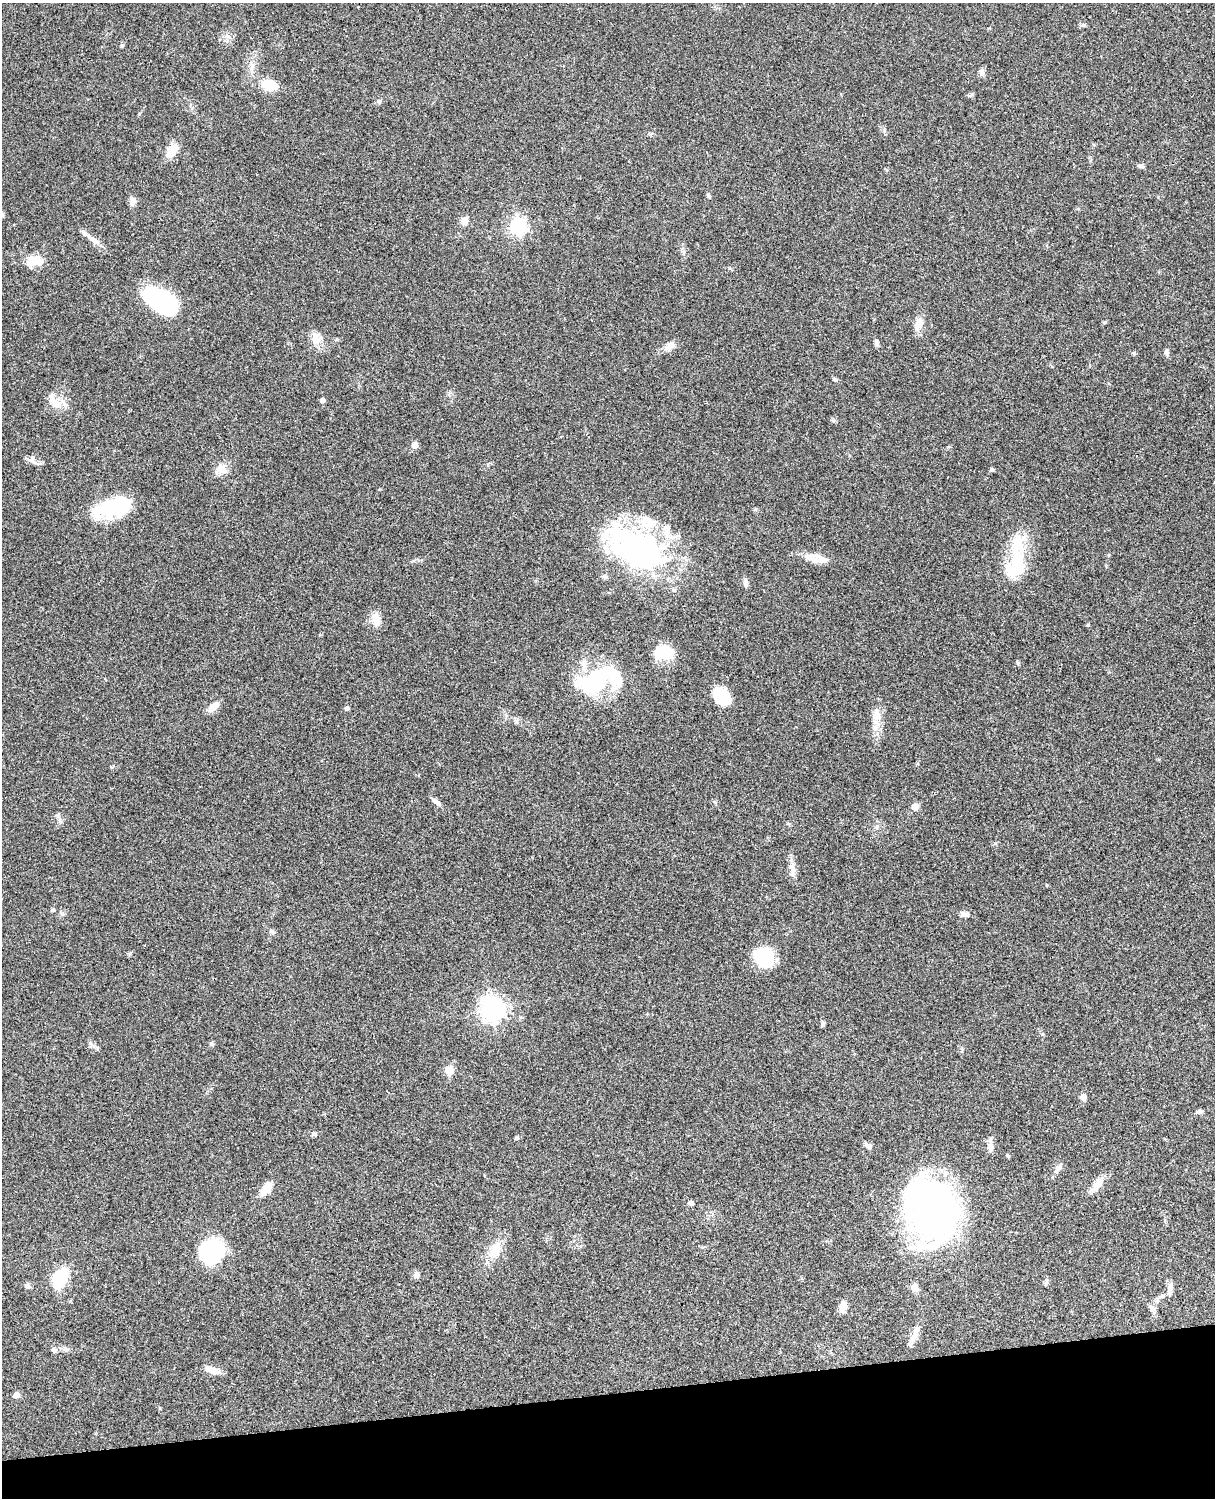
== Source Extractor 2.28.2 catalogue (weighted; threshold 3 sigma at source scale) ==
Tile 10 of 4 x 3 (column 2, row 3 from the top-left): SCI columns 1333-2545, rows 277-1772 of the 5089 x 4927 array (HDU 1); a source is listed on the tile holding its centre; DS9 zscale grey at full resolution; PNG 1217 x 1500 px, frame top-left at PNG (2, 3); no overlay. Shown black and unused: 7% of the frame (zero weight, under 3 of 4 exposures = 6% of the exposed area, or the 3 px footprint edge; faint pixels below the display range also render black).
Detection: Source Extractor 2.28.2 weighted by HDU 2 'WHT'; one run over the whole footprint, this tile lists its part. Background 0.0961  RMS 0.0063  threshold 0.0281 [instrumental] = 3 sigma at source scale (4.5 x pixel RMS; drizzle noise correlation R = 1.50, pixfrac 1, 0.05/0.05 arcsec/px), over >= 5 px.
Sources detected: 101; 7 inside a brighter object's white glare — not listed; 8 inside a brighter listed object's ellipse — not listed separately; the other 86 listed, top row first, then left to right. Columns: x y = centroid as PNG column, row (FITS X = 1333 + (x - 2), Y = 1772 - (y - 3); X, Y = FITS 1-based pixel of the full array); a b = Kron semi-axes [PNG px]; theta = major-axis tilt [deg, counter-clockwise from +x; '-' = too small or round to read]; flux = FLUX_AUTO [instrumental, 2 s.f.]
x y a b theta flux
1084 25 7 5 -20 1.1
228 36 9 4 -23 1.8
122 45 5 5 - 0.83
252 66 13 6 -84 3.4
981 73 9 7 -57 1.8
269 85 19 12 -16 12
378 101 7 4 -19 0.9
172 151 19 9 56 9.5
1141 166 8 5 -15 1.3
709 195 9 4 -60 0.99
133 201 10 7 -90 3.2
3 214 8 4 -82 0.91
464 221 10 8 89 3.8
518 226 7 6 - 200
94 240 19 7 -38 4.5
35 261 22 12 -7 9.4
160 300 36 19 -32 67
1104 322 6 4 2 0.7
918 324 19 9 67 5.8
315 339 16 9 -82 6.8
876 342 8 5 -77 2
670 346 18 8 26 4.5
1167 352 8 6 -85 1.8
835 379 6 5 - 0.98
322 400 4 4 - 2.4
57 404 12 11 - 6.1
415 445 5 5 - 5.8
32 460 12 8 -87 2.4
221 469 14 12 -85 6.1
992 470 5 5 - 1.1
112 507 38 20 11 40
1017 544 34 19 71 19
639 549 82 38 -30 150
811 557 20 11 -25 6.8
1015 568 32 20 30 21
604 576 7 6 - 1.5
745 582 14 5 -84 2
376 619 16 10 -79 6.7
1088 625 5 4 - 0.59
663 652 23 15 5 18
593 684 35 20 -9 44
721 697 16 12 -56 27
213 707 15 8 45 5.3
347 708 5 4 - 1.7
876 711 8 7 - 2.6
876 722 14 6 -47 3.4
437 802 14 5 -35 2.7
914 807 7 6 - 4.6
877 827 7 4 58 1.1
995 843 6 4 0 0.81
792 870 22 8 -83 4.9
1047 885 4 3 - 0.45
53 910 5 5 - 0.98
965 914 10 6 -6 2.8
272 932 7 5 -22 1.3
764 958 28 20 41 18
492 1009 9 8 - 480
823 1024 7 4 64 1.3
212 1043 5 5 - 1.3
449 1070 5 5 - 20
1083 1097 8 6 -81 2.9
1200 1111 8 5 7 1.7
314 1134 8 5 -10 1.3
517 1138 7 4 26 0.92
868 1146 10 6 -28 2.4
990 1147 9 7 -75 4.3
1008 1156 4 3 - 0.97
1059 1168 14 7 52 2.9
1097 1184 24 9 52 7
267 1188 14 9 50 8.3
691 1203 5 5 - 2.6
931 1211 58 45 -72 250
495 1250 25 15 56 12
212 1251 26 22 48 44
416 1275 8 7 - 2.3
60 1278 21 12 61 27
27 1286 8 7 - 1.7
915 1288 10 8 -38 3.6
1170 1289 16 7 80 3.6
1161 1296 8 5 21 1.8
843 1307 10 7 76 6.2
1152 1309 9 6 -41 2.1
915 1334 27 7 65 5.1
54 1350 7 6 - 1.9
212 1370 21 8 -21 5.4
16 1395 5 5 - 4.6
Unlisted compact peaks at least as high as the median listed source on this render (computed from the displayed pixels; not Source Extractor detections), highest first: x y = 1134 353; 1018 663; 833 421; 139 114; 90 1043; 130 954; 97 1048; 729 268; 160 1408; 884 130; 948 447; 62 914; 112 767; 715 802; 972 94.